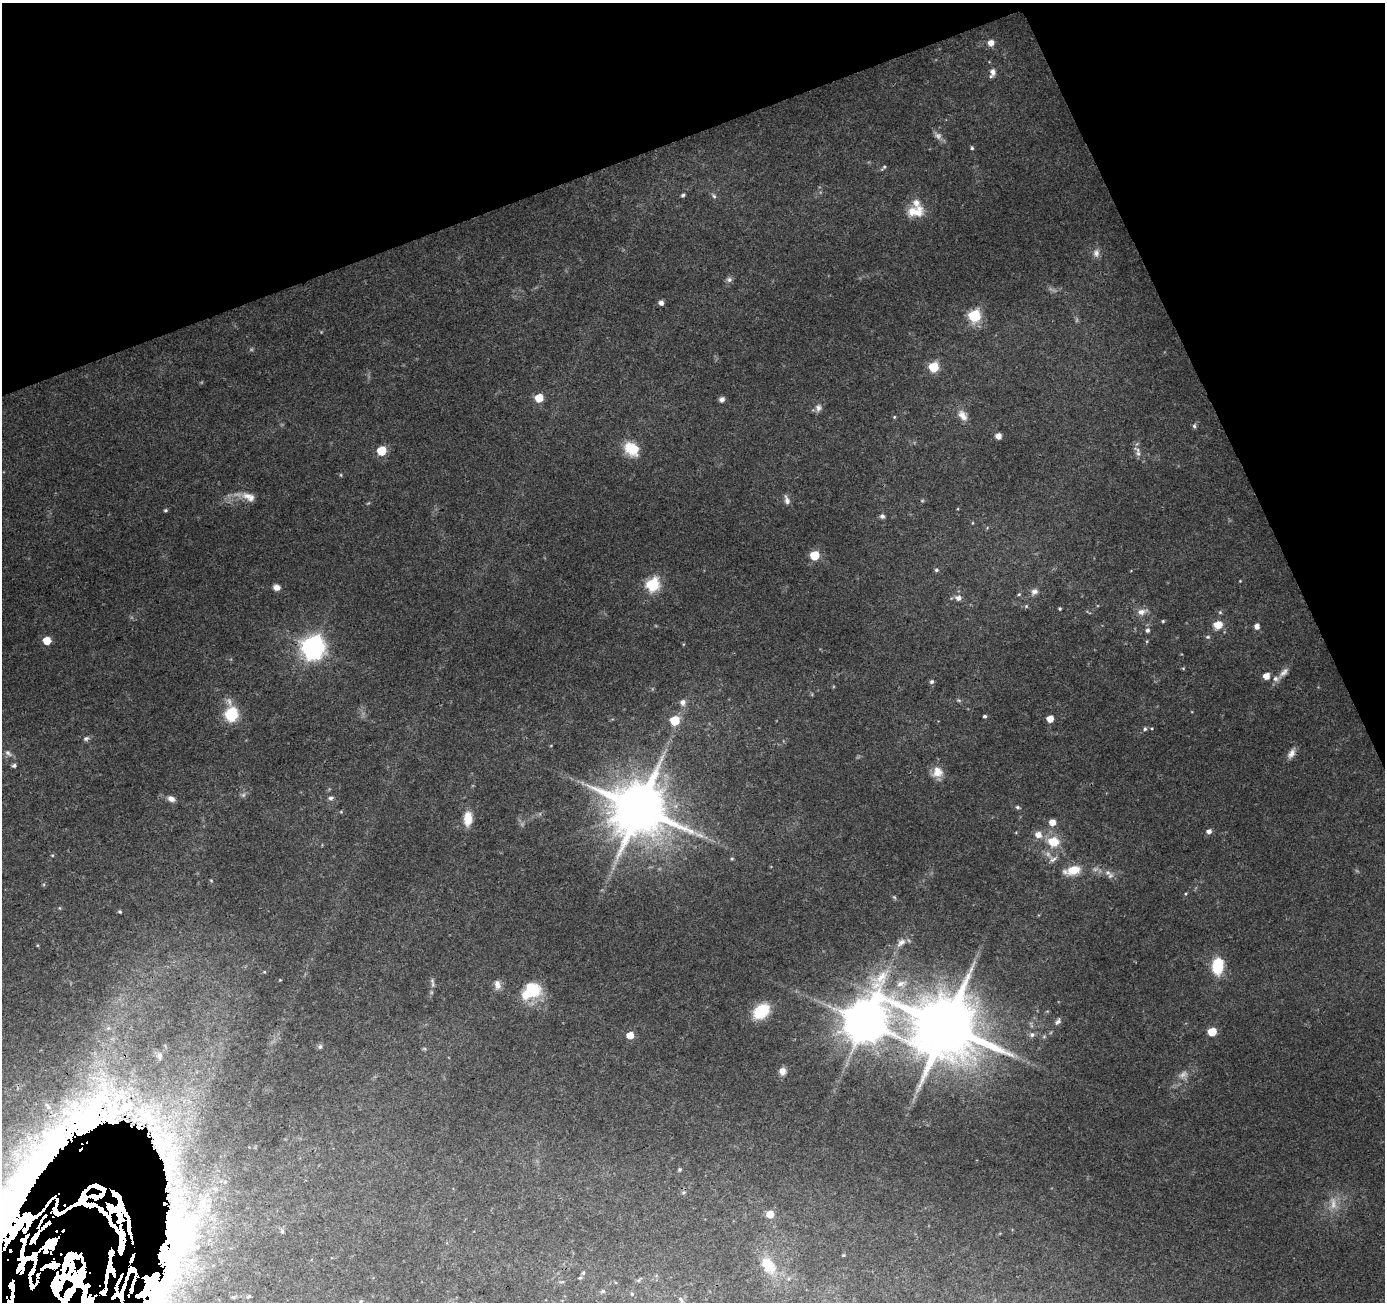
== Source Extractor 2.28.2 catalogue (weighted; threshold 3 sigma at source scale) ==
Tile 3 of 4 x 4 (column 3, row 1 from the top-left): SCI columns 2822-4204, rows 4005-5304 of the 5646 x 5464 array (HDU 1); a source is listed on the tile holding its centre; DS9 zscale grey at full resolution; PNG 1387 x 1304 px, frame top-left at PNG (2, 3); no overlay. Shown black and unused: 20% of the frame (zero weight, under 3 of 4 exposures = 5% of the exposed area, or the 3 px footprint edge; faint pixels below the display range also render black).
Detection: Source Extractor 2.28.2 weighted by HDU 2 'WHT'; one run over the whole footprint, this tile lists its part. Background 0.0723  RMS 0.0051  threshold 0.0231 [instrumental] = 3 sigma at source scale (4.5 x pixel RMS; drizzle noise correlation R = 1.50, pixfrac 1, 0.0396/0.0396 arcsec/px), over >= 5 px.
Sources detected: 161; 6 too faint to see at this stretch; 1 inside a brighter object's white glare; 7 cosmic-ray / hot-pixel residue — not listed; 29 inside a brighter listed object's ellipse — not listed separately; the other 118 listed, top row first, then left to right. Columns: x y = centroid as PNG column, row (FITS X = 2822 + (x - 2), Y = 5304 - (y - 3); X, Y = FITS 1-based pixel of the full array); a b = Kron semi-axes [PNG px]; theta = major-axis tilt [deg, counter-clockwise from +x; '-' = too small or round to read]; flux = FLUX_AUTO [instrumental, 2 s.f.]
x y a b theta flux
991 43 7 6 - 3.6
993 72 10 7 86 2.6
938 136 11 8 -33 2.5
972 148 4 4 - 0.71
884 167 8 4 45 0.89
683 195 5 4 - 0.89
714 196 7 4 -67 1.1
915 211 22 14 7 9.7
1096 253 11 9 -85 2.9
729 280 8 7 - 1.6
661 303 6 5 - 1.9
974 316 6 6 - 54
933 367 6 6 - 30
539 398 5 5 - 14
722 399 5 5 - 2.4
818 408 10 9 - 2.4
963 415 17 9 -55 4.4
894 417 4 4 - 0.58
1194 426 7 5 79 1.1
998 436 6 6 - 2.7
632 449 20 14 -41 12
381 451 6 6 - 17
1137 452 18 7 -69 2.8
247 496 16 10 -15 4.9
787 500 12 6 -72 2.3
165 510 4 4 - 0.78
882 516 5 5 - 1.7
972 523 5 3 - 0.41
814 555 6 5 - 21
936 570 5 5 - 0.96
1240 581 3 3 - 0.35
652 585 7 6 - 74
276 587 7 6 - 3
1034 592 9 8 - 2.4
1019 594 5 4 - 0.61
958 598 7 6 - 2.6
1026 606 5 5 - 0.7
1060 609 4 3 - 0.61
1141 612 13 8 17 3.6
1220 612 5 5 - 0.71
1163 621 4 4 - 0.6
1218 625 11 10 - 5.7
1257 626 6 5 - 2.7
1147 630 6 5 - 1.5
1208 637 6 4 19 0.82
47 640 5 5 - 9.9
313 648 8 8 - 440
1183 668 5 3 - 0.51
1284 672 20 7 45 3.3
1266 676 5 5 - 5.1
932 682 6 5 - 1.2
959 700 7 4 -19 0.79
683 702 7 6 - 2.6
231 714 11 8 -88 31
985 716 4 4 - 0.99
1050 719 5 5 - 6.3
675 721 6 6 - 21
1145 729 6 5 - 0.97
86 738 7 6 - 1.3
8 753 11 6 -44 1.9
1291 753 15 7 59 3.1
14 765 5 5 - 1.1
937 772 14 13 - 6
243 795 6 6 - 1.2
331 798 7 6 - 1.4
171 799 9 6 -26 2.7
1017 807 6 5 - 0.93
640 808 16 15 - 3400
341 812 6 4 0 0.57
468 818 17 10 85 7.9
1052 822 6 6 - 4.8
1209 831 6 5 - 2.3
1038 835 8 7 - 4.5
1053 842 14 12 -10 11
52 855 4 3 - 0.42
732 859 5 3 - 0.57
1053 859 12 7 33 2.4
1073 870 18 11 14 9.1
1108 873 10 8 -24 2.6
211 880 5 3 - 0.49
894 897 6 4 -44 0.74
120 911 4 3 - 0.63
901 942 14 8 40 3.7
1218 966 16 10 84 21
280 980 3 3 - 0.37
432 982 16 4 -84 1.6
901 983 15 7 15 4
497 985 12 8 -75 3
534 990 21 16 -48 18
761 1011 16 11 40 22
1058 1021 8 6 59 1.6
865 1022 16 12 57 2100
946 1026 19 17 6 5000
1212 1032 6 5 - 14
630 1035 5 5 - 8.6
1032 1035 7 6 - 1.7
320 1047 6 6 - 1.2
782 1071 9 8 - 3.3
680 1169 5 5 - 0.75
683 1192 7 4 19 0.78
770 1214 5 5 - 8
118 1220 84 30 -82 6000
22 1225 301 68 59 5600
282 1231 6 5 - 0.98
172 1242 225 72 77 3300
843 1255 4 3 - 0.57
75 1262 77 52 -75 9600
768 1266 28 18 -58 15
583 1273 6 5 - 0.97
580 1278 6 4 8 0.77
639 1280 10 5 39 1.2
562 1282 6 4 18 0.75
603 1291 7 5 1 1.2
632 1294 6 4 -46 0.8
233 1297 5 4 - 0.64
248 1297 6 4 30 0.64
361 1301 5 4 - 0.61
681 1301 8 5 -53 2.1
Overlapping masked pixels (flux is a lower limit): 7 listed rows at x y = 640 808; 865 1022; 946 1026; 118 1220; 22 1225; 172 1242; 75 1262
Isophote crosses this tile's border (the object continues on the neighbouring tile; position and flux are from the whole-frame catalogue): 1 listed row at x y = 22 1225